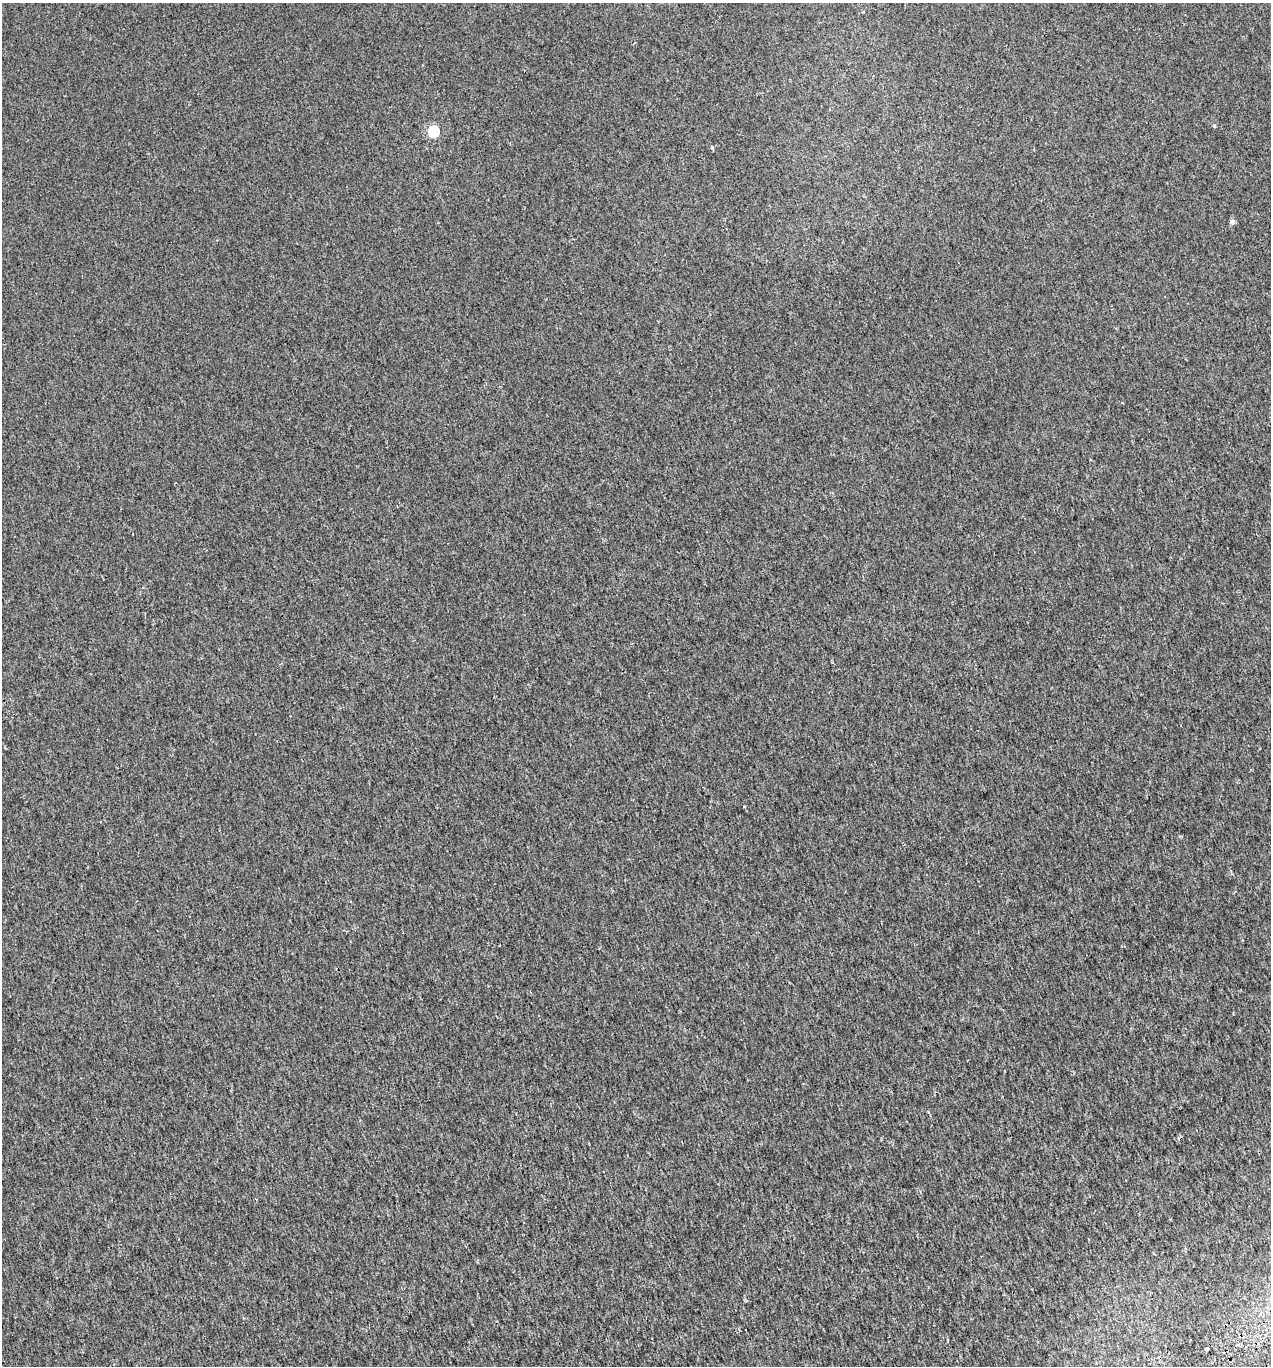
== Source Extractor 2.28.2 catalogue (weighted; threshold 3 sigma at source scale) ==
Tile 6 of 4 x 4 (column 2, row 2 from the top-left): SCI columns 1368-2636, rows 2775-4138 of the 5327 x 5546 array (HDU 1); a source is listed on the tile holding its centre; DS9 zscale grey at full resolution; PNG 1273 x 1368 px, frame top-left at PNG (2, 3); no overlay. Shown black and unused: <1% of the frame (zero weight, under 2 of 3 exposures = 3% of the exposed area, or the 3 px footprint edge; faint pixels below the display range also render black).
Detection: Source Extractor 2.28.2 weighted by HDU 2 'WHT'; one run over the whole footprint, this tile lists its part. Background 0.00186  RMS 0.0036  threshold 0.0163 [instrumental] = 3 sigma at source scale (4.5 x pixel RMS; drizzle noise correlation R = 1.50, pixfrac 1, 0.0396/0.0396 arcsec/px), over >= 5 px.
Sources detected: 7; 1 cosmic-ray / hot-pixel residue — not listed; the other 6 listed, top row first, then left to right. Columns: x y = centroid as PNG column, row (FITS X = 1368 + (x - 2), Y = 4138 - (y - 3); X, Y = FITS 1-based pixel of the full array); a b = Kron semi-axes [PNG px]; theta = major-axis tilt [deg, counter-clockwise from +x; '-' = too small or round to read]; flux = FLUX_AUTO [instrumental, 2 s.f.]
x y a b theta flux
1214 126 5 4 - 0.46
433 131 6 5 - 26
712 148 5 3 - 0.51
1232 222 5 5 - 1.5
744 806 3 3 - 0.72
1207 1348 3 3 - 1